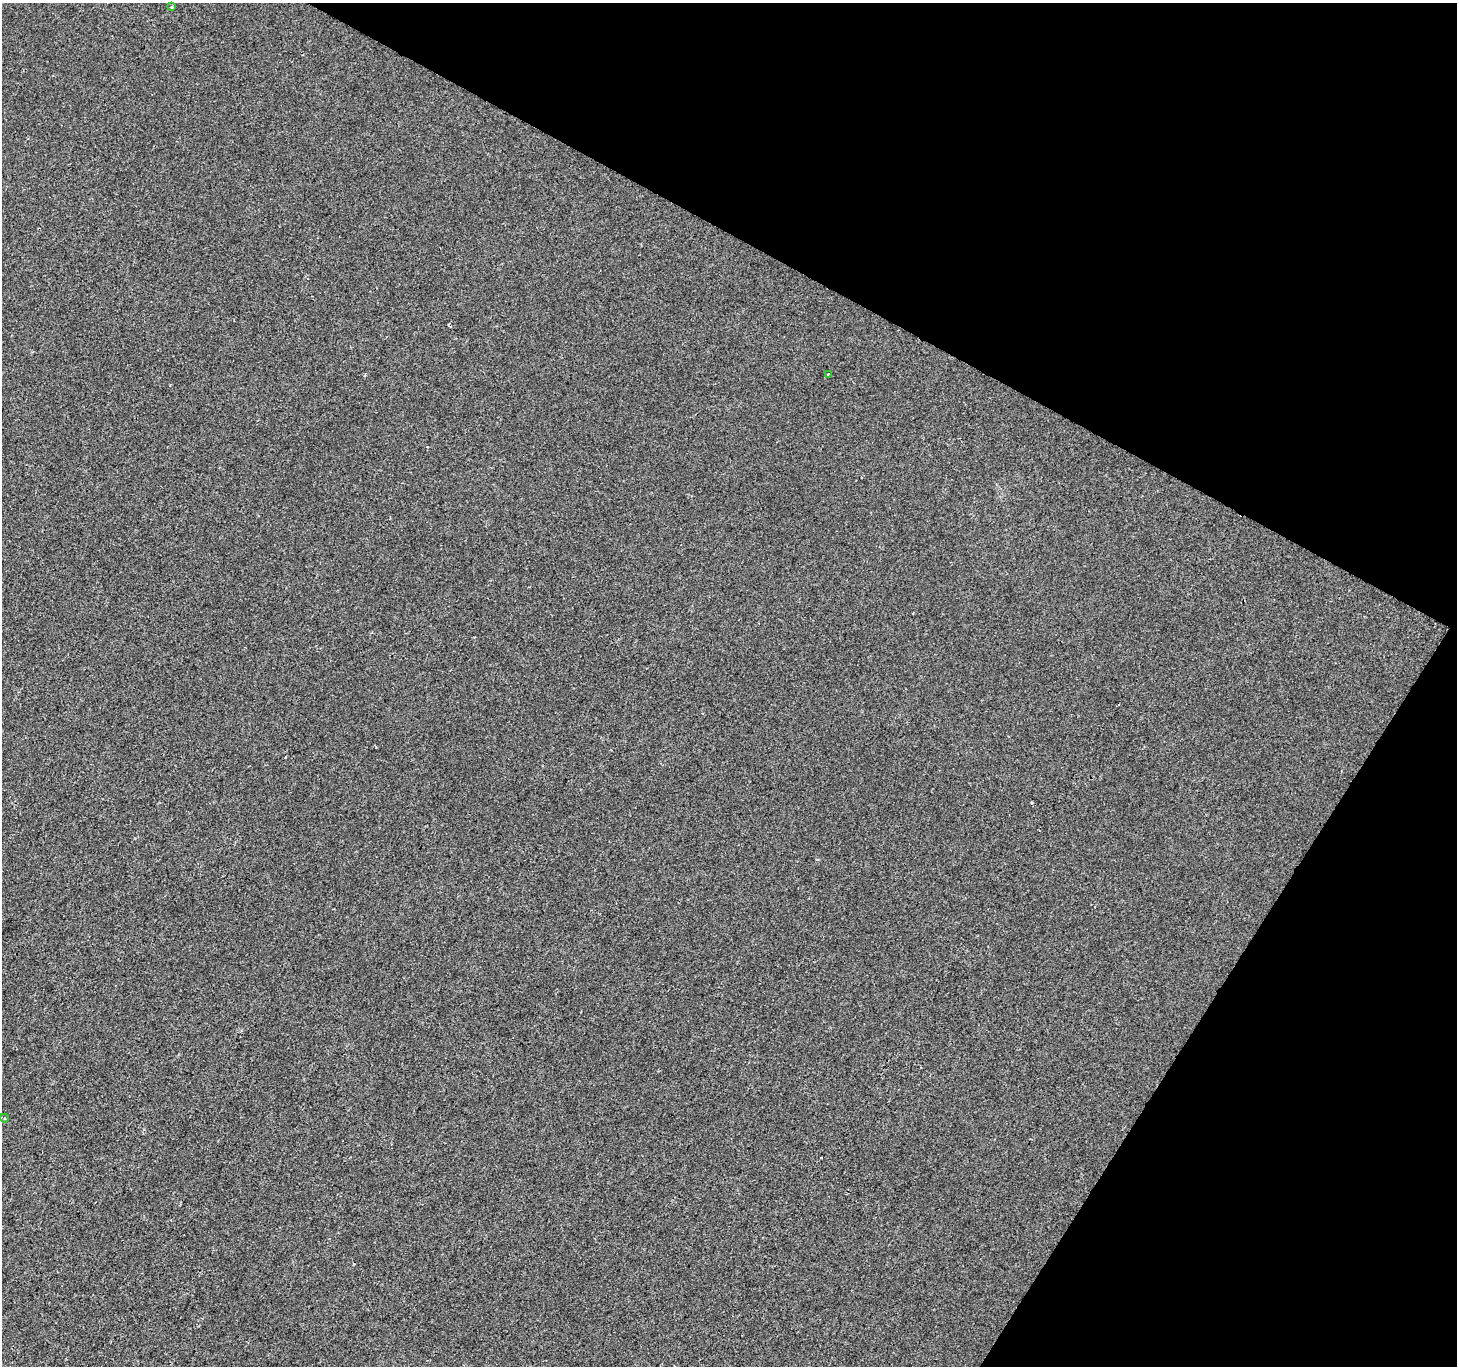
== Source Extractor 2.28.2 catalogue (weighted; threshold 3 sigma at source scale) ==
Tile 8 of 4 x 4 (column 4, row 2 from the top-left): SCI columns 4373-5827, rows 2989-4352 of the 5827 x 5910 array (HDU 1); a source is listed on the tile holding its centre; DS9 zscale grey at full resolution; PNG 1459 x 1368 px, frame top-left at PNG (2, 3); each listed source drawn as its Kron ellipse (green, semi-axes under 4 px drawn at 4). Shown black and unused: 27% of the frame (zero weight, under 2 of 3 exposures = <1% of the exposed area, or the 3 px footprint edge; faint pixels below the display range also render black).
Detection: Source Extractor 2.28.2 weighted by HDU 2 'WHT'; one run over the whole footprint, this tile lists its part. Background 5.71e-05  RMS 0.0042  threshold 0.0188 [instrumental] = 3 sigma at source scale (4.5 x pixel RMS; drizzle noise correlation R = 1.50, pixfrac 1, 0.0396/0.0396 arcsec/px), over >= 5 px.
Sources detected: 4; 1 cosmic-ray / hot-pixel residue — neither listed nor drawn; the other 3 listed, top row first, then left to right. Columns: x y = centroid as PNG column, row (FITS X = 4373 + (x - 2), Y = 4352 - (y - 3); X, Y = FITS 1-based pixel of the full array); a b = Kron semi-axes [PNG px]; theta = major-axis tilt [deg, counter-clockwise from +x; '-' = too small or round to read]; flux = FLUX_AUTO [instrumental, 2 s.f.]
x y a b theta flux
172 7 3 3 - 0.53
828 374 3 2 - 0.47
4 1118 4 3 - 0.35